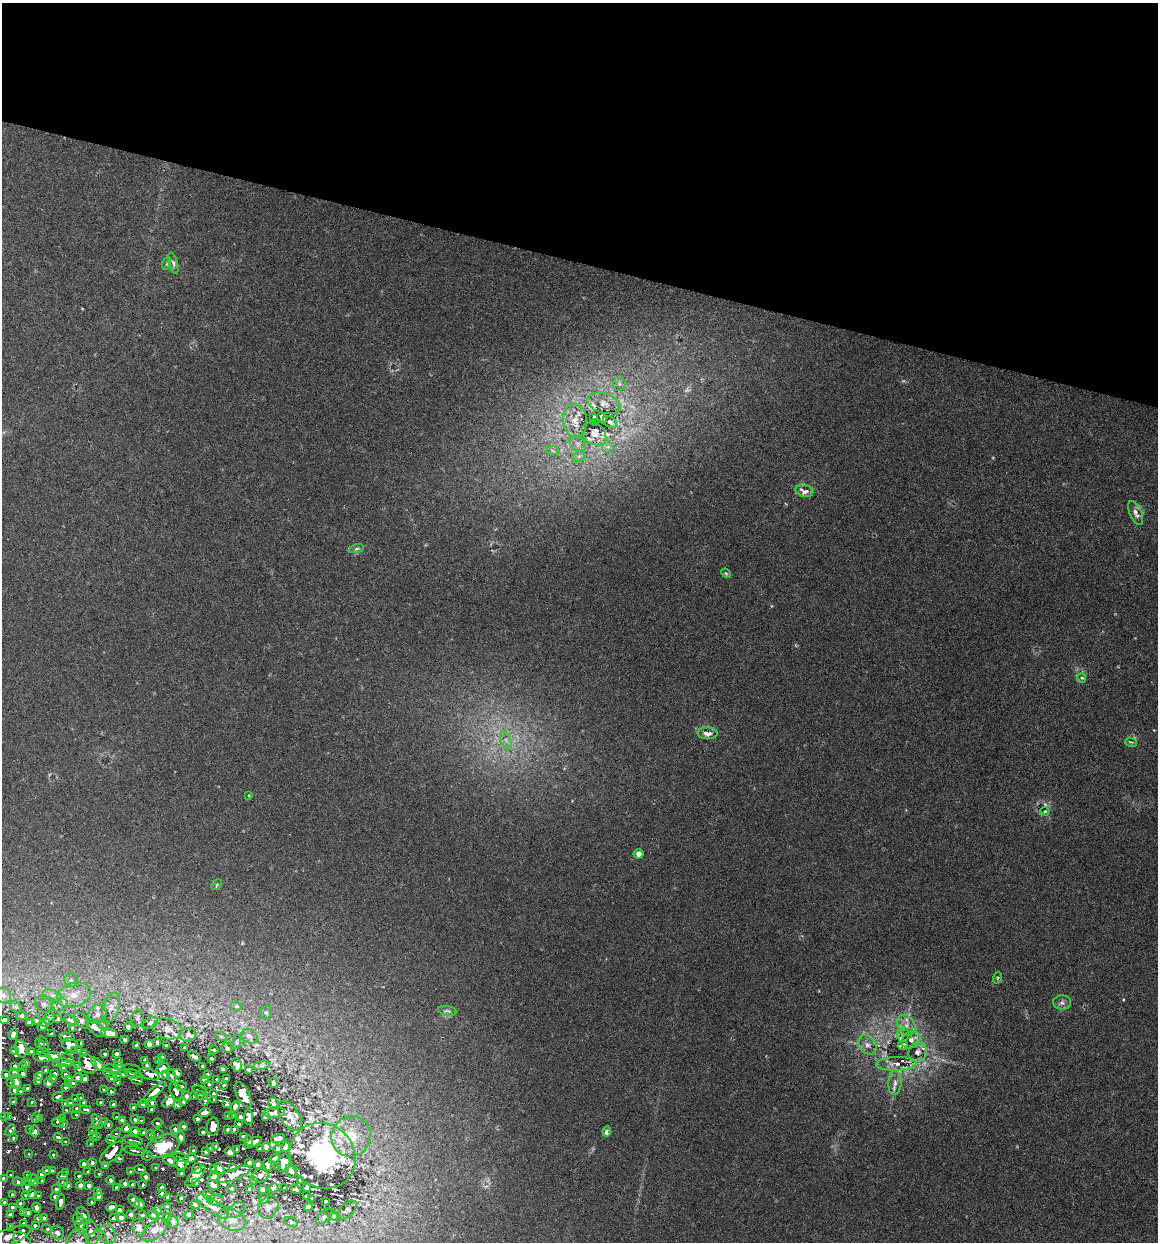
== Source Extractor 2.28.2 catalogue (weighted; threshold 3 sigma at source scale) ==
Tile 2 of 4 x 4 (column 2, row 1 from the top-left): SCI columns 1333-2488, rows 3735-4974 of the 5096 x 4990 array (HDU 1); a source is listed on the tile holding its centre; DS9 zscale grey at full resolution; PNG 1160 x 1244 px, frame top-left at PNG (2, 3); each listed source drawn as its Kron ellipse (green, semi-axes under 4 px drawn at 4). Shown black and unused: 21% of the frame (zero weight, under 3 of 6 exposures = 3% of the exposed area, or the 3 px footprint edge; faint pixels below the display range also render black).
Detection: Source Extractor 2.28.2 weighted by HDU 2 'WHT'; one run over the whole footprint, this tile lists its part. Background 0.0297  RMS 0.0032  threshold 0.0131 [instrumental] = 3 sigma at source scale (4.09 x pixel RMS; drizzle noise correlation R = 1.36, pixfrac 0.8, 0.05/0.05 arcsec/px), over >= 5 px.
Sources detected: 467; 5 too faint to see at this stretch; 9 cosmic-ray / hot-pixel residue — neither listed nor drawn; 46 inside a brighter listed object's ellipse — not listed separately; the other 407 listed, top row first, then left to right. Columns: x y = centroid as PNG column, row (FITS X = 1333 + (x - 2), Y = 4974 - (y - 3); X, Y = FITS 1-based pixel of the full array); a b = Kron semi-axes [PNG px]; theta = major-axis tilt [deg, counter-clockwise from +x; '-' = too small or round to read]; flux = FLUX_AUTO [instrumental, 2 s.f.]
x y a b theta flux
167 263 6 4 71 0.45
173 263 11 4 -74 0.77
619 384 6 6 - 0.72
604 403 17 10 -17 2.7
594 417 3 3 - 0.42
602 418 6 3 -63 0.93
575 421 17 12 -84 3.7
610 422 8 5 -32 0.68
595 423 3 3 - 1.1
594 434 13 10 -39 2.1
578 444 9 7 -45 1.4
608 447 6 6 - 0.75
553 451 7 4 -19 0.63
579 456 7 5 44 0.79
804 491 9 6 -14 3.3
1136 513 13 6 -67 1.3
356 549 7 4 14 0.55
726 573 5 4 - 0.3
1082 678 4 4 - 0.36
708 733 10 6 -1 1.8
506 740 10 5 -67 1.2
1131 742 6 3 -17 0.35
249 795 4 2 - 0.22
1045 811 4 4 - 0.38
639 854 5 5 - 1.3
217 885 6 4 47 0.39
997 978 6 3 72 0.37
71 980 7 6 - 0.91
3 995 8 7 - 1.5
52 995 10 5 -20 1.2
74 995 17 12 18 5.1
1062 1002 9 7 -3 1.1
44 1004 9 7 -35 1.3
60 1005 8 6 21 1.2
236 1006 5 4 - 0.54
16 1007 6 5 - 0.61
111 1008 15 8 72 2.1
447 1011 9 5 -10 0.96
266 1012 7 5 65 0.59
97 1014 10 8 49 1.5
22 1016 5 4 - 0.39
49 1018 6 5 - 0.57
137 1018 8 6 86 0.82
58 1019 4 3 - 0.33
4 1020 5 4 - 1.8
36 1020 4 3 - 0.34
71 1020 7 4 -25 0.56
81 1021 9 6 -49 0.81
30 1022 4 3 - 0.51
45 1022 4 4 - 0.67
150 1023 8 5 26 0.63
103 1025 6 4 -36 0.47
906 1025 11 8 -60 2.4
42 1026 5 4 - 0.56
128 1027 4 3 - 0.46
72 1028 3 2 - 0.3
96 1028 11 6 -42 1.7
168 1029 15 10 -18 2.1
109 1033 8 4 -12 1.6
52 1034 3 2 - 0.33
13 1035 5 4 - 0.82
188 1035 8 6 14 0.83
903 1035 7 6 - 0.95
249 1036 8 6 -30 1.1
67 1037 8 3 -10 0.92
221 1037 6 4 -19 0.37
125 1040 3 3 - 0.36
911 1040 10 8 39 1.7
157 1042 4 3 - 0.38
237 1042 7 3 82 0.36
40 1044 6 3 -53 0.7
44 1044 8 3 -70 0.34
81 1044 3 2 - 0.33
149 1044 5 4 - 0.69
70 1045 8 6 -26 2.3
166 1045 3 2 - 0.27
867 1045 10 8 -55 1.8
137 1046 4 3 - 0.6
903 1046 5 4 - 7.6
185 1048 3 2 - 0.26
227 1048 5 4 - 0.39
21 1049 9 5 -76 2.5
214 1050 4 3 - 0.22
14 1051 4 4 - 0.74
75 1051 4 3 - 0.44
79 1051 3 3 - 0.37
31 1052 3 3 - 0.44
43 1052 5 2 - 0.44
917 1052 10 9 - 1.9
83 1053 3 3 - 0.44
104 1054 3 2 - 0.37
116 1054 3 3 - 0.51
53 1056 7 4 0 1.6
162 1057 3 3 - 0.33
194 1057 7 3 -30 0.62
42 1058 9 3 -8 1.7
67 1058 7 2 -17 0.52
211 1058 3 2 - 0.24
145 1060 4 3 - 0.46
158 1060 4 3 - 0.39
118 1061 4 3 - 0.48
26 1063 3 3 - 0.95
64 1063 8 2 -11 0.49
57 1064 3 2 - 0.41
88 1064 10 8 -58 4.9
98 1064 8 4 -45 2.6
896 1064 20 7 1 3
78 1065 3 2 - 0.39
147 1065 3 3 - 0.42
237 1065 7 5 -69 0.82
15 1066 4 3 - 0.83
23 1066 4 3 - 0.81
118 1066 4 3 - 0.78
202 1066 3 2 - 0.28
262 1066 8 4 8 0.61
63 1068 3 3 - 0.71
163 1068 7 4 26 1.6
79 1069 3 3 - 0.68
112 1069 8 2 -13 0.77
132 1069 8 2 -15 0.55
223 1069 3 3 - 0.4
248 1069 3 2 - 0.25
46 1070 4 3 - 0.95
14 1073 5 4 - 2.1
108 1073 6 3 -23 0.41
177 1073 4 3 - 0.53
23 1074 4 3 - 1.6
55 1074 3 3 - 0.79
123 1074 3 3 - 0.63
132 1074 8 2 -15 0.65
150 1074 10 5 -21 1.5
165 1074 4 3 - 0.72
207 1074 3 3 - 0.35
6 1075 4 4 - 1.5
66 1075 4 4 - 1.8
117 1075 4 2 - 0.25
171 1075 6 4 -58 0.67
38 1077 4 3 - 1.8
78 1077 4 4 - 1.9
53 1078 3 3 - 0.63
112 1078 5 4 - 1.1
69 1079 4 3 - 0.86
85 1079 4 3 - 1.3
217 1079 3 2 - 0.27
226 1079 3 3 - 0.4
137 1080 6 2 -17 0.39
205 1080 4 3 - 0.73
38 1081 4 3 - 1
16 1082 7 4 -76 5.1
11 1083 3 3 - 0.62
48 1083 4 4 - 3.7
68 1083 4 3 - 1.1
73 1083 3 3 - 0.65
118 1083 3 3 - 0.54
273 1083 4 3 - 0.43
895 1083 12 6 86 1.6
209 1084 3 2 - 0.3
224 1085 3 2 - 0.28
181 1086 6 2 -19 0.59
65 1088 3 3 - 1.2
27 1089 4 3 - 1.6
104 1089 2 2 - 0.31
14 1090 4 3 - 1.7
200 1090 8 2 -15 0.44
21 1091 4 3 - 2.7
176 1091 10 5 -68 1.9
111 1092 3 3 - 0.94
153 1093 16 4 41 5.2
213 1093 3 2 - 0.33
243 1095 14 6 -66 2.6
187 1096 5 4 - 0.93
194 1096 3 3 - 0.4
201 1096 7 2 -14 0.45
58 1097 6 3 39 2.3
80 1097 3 3 - 0.56
75 1099 4 3 - 1.4
214 1100 3 2 - 0.36
205 1101 5 2 - 0.5
14 1102 3 3 - 2.3
32 1102 3 2 - 0.43
100 1102 4 3 - 0.98
152 1102 5 3 - 0.94
169 1102 7 4 28 2.4
183 1102 3 3 - 0.5
70 1103 3 3 - 2
84 1103 4 4 - 3
65 1104 4 4 - 2.6
142 1104 4 4 - 1.1
227 1104 4 2 - 0.4
274 1104 6 5 - 0.53
113 1105 3 3 - 1
178 1105 4 3 - 0.66
133 1107 4 4 - 1.5
235 1107 5 3 - 0.66
76 1109 4 3 - 1.8
66 1110 3 2 - 0.54
85 1110 6 3 -11 1.6
151 1110 4 3 - 0.75
205 1113 6 4 15 1.5
275 1113 10 5 6 0.99
76 1114 3 3 - 1.1
228 1115 3 2 - 0.35
233 1115 3 2 - 0.34
4 1116 3 2 - 0.37
8 1116 3 3 - 2.1
265 1116 4 3 - 0.49
290 1116 17 9 -57 1.8
116 1117 3 3 - 0.48
240 1117 3 3 - 0.43
249 1117 8 4 -86 0.97
36 1118 5 3 - 1.3
63 1118 3 3 - 1.5
39 1119 3 3 - 0.79
197 1119 3 3 - 0.56
122 1120 4 3 - 1.2
135 1120 4 4 - 1.2
141 1120 3 3 - 0.4
104 1121 4 3 - 0.85
58 1122 6 4 13 5.9
97 1122 8 3 -61 2.4
157 1123 5 4 - 0.99
63 1124 3 3 - 1.5
108 1124 4 4 - 1.7
238 1124 3 2 - 0.29
95 1125 4 3 - 1.5
183 1126 3 3 - 0.64
213 1127 9 6 85 2.9
29 1129 3 3 - 1.1
126 1129 4 4 - 2.3
175 1129 4 4 - 1
228 1129 3 3 - 0.42
234 1129 3 3 - 0.32
10 1130 6 3 53 1
34 1131 6 4 -90 9.7
92 1131 4 3 - 1.6
135 1131 4 4 - 1.9
607 1131 5 3 - 1.9
203 1132 3 3 - 0.52
144 1133 4 4 - 1.5
116 1134 6 3 55 0.73
93 1135 4 3 - 0.53
150 1135 5 4 - 1.1
158 1136 7 6 - 1.3
244 1136 3 3 - 0.4
351 1136 20 19 - 6.8
58 1137 4 3 - 4.7
97 1137 3 3 - 0.83
181 1137 5 4 - 1.4
13 1138 3 3 - 0.65
278 1138 7 3 16 0.57
111 1140 5 2 - 0.58
133 1140 10 3 -10 1
66 1141 3 3 - 0.98
249 1141 5 4 - 0.72
253 1142 10 3 26 1.5
91 1144 3 3 - 1.3
133 1145 4 2 - 0.35
163 1146 17 11 21 17
211 1147 3 2 - 0.31
215 1147 4 3 - 0.62
266 1147 4 3 - 0.52
286 1147 5 3 - 0.63
260 1148 3 2 - 0.3
278 1149 4 3 - 0.35
237 1150 3 3 - 0.35
135 1151 10 3 -11 1
194 1151 3 3 - 0.4
206 1151 3 3 - 0.56
230 1152 5 4 - 0.92
112 1153 15 6 45 11
29 1154 2 2 - 0.36
53 1155 3 3 - 1.2
147 1156 5 4 - 0.65
323 1156 34 31 -46 32
119 1158 4 3 - 0.82
181 1158 8 3 -15 0.92
190 1158 7 4 16 1.8
275 1158 5 3 - 0.47
170 1161 8 5 -32 1.9
92 1163 4 3 - 1.6
249 1163 4 3 - 0.4
284 1163 9 6 78 1.5
83 1164 4 3 - 1.9
180 1164 7 5 -49 1.6
258 1165 4 3 - 0.57
268 1165 6 3 -73 0.49
105 1166 4 3 - 0.83
233 1167 4 3 - 0.39
278 1167 3 2 - 0.33
156 1168 3 2 - 0.44
197 1168 5 4 - 1
140 1169 5 2 - 0.72
213 1169 3 2 - 0.28
220 1169 6 4 -57 0.85
46 1170 3 3 - 0.77
52 1171 4 3 - 1.4
291 1171 7 5 -70 0.8
66 1172 3 3 - 0.75
88 1172 3 3 - 0.65
130 1172 3 2 - 0.43
181 1173 3 2 - 0.33
11 1174 3 2 - 0.53
41 1174 4 3 - 1.6
99 1174 3 3 - 0.44
234 1174 18 5 22 2.7
27 1175 3 3 - 0.79
260 1175 8 7 - 0.88
63 1176 5 3 - 1.6
78 1176 3 3 - 0.8
196 1176 13 5 45 2.6
146 1177 5 3 - 0.77
214 1177 4 3 - 0.77
3 1178 3 3 - 1.1
30 1180 7 4 36 3.7
111 1180 4 3 - 0.88
253 1180 4 3 - 0.27
301 1180 4 3 - 0.38
42 1181 3 3 - 0.69
18 1182 5 4 - 1.6
63 1182 5 4 - 1.1
35 1183 3 3 - 0.55
125 1183 3 3 - 0.65
196 1183 3 3 - 0.46
132 1184 3 3 - 0.41
68 1185 4 3 - 0.84
81 1185 4 4 - 1.7
89 1185 4 3 - 1.4
143 1185 3 2 - 0.31
213 1185 6 4 -32 0.82
27 1186 5 4 - 1.3
307 1187 4 4 - 0.63
116 1188 4 3 - 0.88
162 1188 3 3 - 0.47
232 1188 4 3 - 0.29
273 1188 5 4 - 0.43
284 1188 3 2 - 0.3
56 1189 4 3 - 0.8
262 1189 4 3 - 0.45
296 1189 5 3 - 0.51
250 1190 4 4 - 0.77
97 1192 4 3 - 0.87
32 1194 4 3 - 1.1
163 1194 4 3 - 0.5
13 1195 3 3 - 0.62
25 1195 4 3 - 0.47
209 1195 7 5 -31 0.64
38 1196 3 3 - 0.5
99 1196 5 4 - 1.2
306 1196 3 2 - 0.25
55 1197 4 4 - 0.85
168 1197 3 2 - 0.31
181 1198 3 2 - 0.25
264 1199 5 4 - 0.32
312 1199 3 2 - 0.32
216 1200 8 5 2 0.65
134 1201 7 3 -52 0.95
325 1201 3 2 - 0.32
60 1202 8 4 81 1.3
92 1202 3 3 - 0.33
5 1203 4 3 - 0.86
20 1203 3 3 - 0.51
139 1204 5 3 - 0.77
195 1204 5 3 - 0.4
213 1206 19 6 -34 2.2
12 1207 3 3 - 0.57
111 1207 5 4 - 0.9
167 1207 3 2 - 0.36
268 1207 12 9 59 1.5
308 1207 5 3 - 0.49
37 1208 5 4 - 1.3
119 1210 4 3 - 0.47
157 1210 4 3 - 0.35
236 1210 10 6 35 1
347 1210 12 6 43 0.94
23 1212 4 3 - 0.63
28 1213 4 4 - 1.2
130 1214 3 3 - 0.39
10 1215 4 4 - 0.77
142 1215 3 2 - 0.24
153 1215 5 3 - 0.36
189 1215 4 3 - 0.37
333 1215 9 4 -32 0.55
83 1216 9 5 -58 1.2
324 1216 10 5 41 0.71
121 1217 4 4 - 0.62
38 1218 4 3 - 0.6
44 1218 4 4 - 0.48
114 1218 3 3 - 0.36
167 1218 5 4 - 0.32
78 1219 6 5 - 1.1
232 1219 14 10 -26 2.9
173 1221 7 5 -69 0.5
291 1222 7 4 -26 0.54
24 1224 4 4 - 0.37
35 1225 3 3 - 0.38
81 1225 8 6 -81 0.93
10 1227 3 2 - 0.38
139 1227 9 6 -73 0.89
47 1229 5 4 - 0.4
155 1230 15 8 40 1.4
91 1232 13 7 -77 1.8
57 1233 7 6 - 0.99
107 1234 10 8 -57 1.5
9 1236 22 8 20 3.1
22 1241 10 6 -44 1.5
78 1242 14 10 71 3
96 1242 13 9 60 2.5
Overlapping masked pixels (flux is a lower limit): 1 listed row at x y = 34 1131
Isophote crosses this tile's border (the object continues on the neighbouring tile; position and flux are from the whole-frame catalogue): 5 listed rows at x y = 3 1178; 9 1236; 22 1241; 78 1242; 96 1242